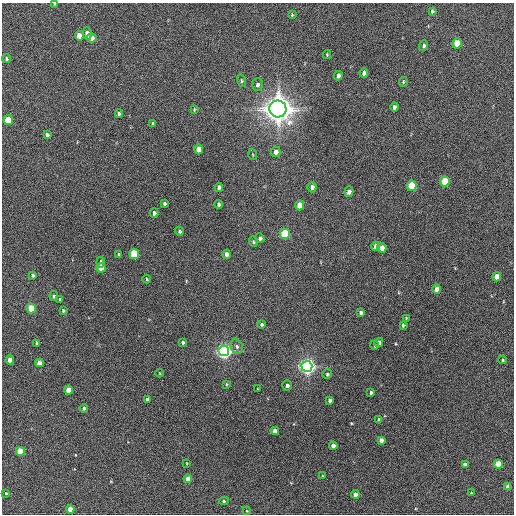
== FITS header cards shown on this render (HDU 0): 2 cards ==
NAXIS1  =                  512 / Axis length
NAXIS2  =                  512 / Axis length

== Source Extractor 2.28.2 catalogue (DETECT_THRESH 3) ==
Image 512 x 512 px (HDU 0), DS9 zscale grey, 1 PNG px = 1 image px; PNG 516 x 516 px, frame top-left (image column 1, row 512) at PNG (2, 3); each listed source drawn as its Kron ellipse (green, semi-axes under 4 px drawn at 4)
Background 219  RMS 14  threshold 42.9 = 3 sigma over >= 5 px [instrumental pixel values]
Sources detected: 94; all 94 listed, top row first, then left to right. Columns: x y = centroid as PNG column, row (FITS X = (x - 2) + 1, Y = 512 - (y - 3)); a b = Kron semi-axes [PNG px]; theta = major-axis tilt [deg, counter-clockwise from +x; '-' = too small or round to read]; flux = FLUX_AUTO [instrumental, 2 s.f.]
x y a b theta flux
55 4 4 3 - 1.2e+03
432 11 4 3 - 1.7e+03
292 15 4 4 - 1.0e+03
87 33 6 4 -82 6.6e+03
79 36 5 4 - 9.7e+03
92 38 5 4 - 5.3e+03
457 43 5 4 - 2.8e+04
424 46 5 4 - 1.8e+03
327 55 4 4 - 9.5e+02
6 58 4 4 - 1.7e+03
364 73 5 4 - 3.0e+03
338 76 5 4 - 4.0e+03
242 81 6 4 -76 1.5e+03
403 82 5 3 - 1.1e+03
257 85 6 5 - 2.8e+03
394 107 4 3 - 2.8e+03
194 109 4 3 - 1.0e+03
278 109 8 8 - 1.5e+06
119 114 4 3 - 1.5e+03
8 120 5 4 - 2.9e+04
153 124 4 3 - 2.2e+03
47 135 4 4 - 3.0e+03
198 149 5 4 - 1.1e+04
276 152 5 4 - 5.8e+03
253 155 5 3 - 9.3e+02
445 181 5 5 - 4.0e+04
412 186 5 5 - 5.6e+04
219 187 4 4 - 3.6e+03
312 187 5 4 - 3.7e+03
349 192 5 4 - 4.4e+03
164 204 3 3 - 1.7e+03
219 204 4 3 - 2.0e+03
300 205 5 4 - 1.4e+04
154 213 5 4 - 2.8e+03
179 231 4 3 - 1.5e+03
285 234 5 5 - 6.3e+04
260 238 5 4 - 2.6e+03
253 242 5 4 - 1.3e+03
376 246 5 4 - 6.2e+03
382 248 5 4 - 6.6e+03
119 254 3 3 - 1.1e+03
134 254 5 5 - 6.2e+04
226 254 4 4 - 4.5e+03
101 262 5 3 - 1.7e+03
101 268 5 4 - 1.7e+04
33 275 4 3 - 1.8e+03
497 277 4 4 - 1.2e+04
147 279 4 3 - 7.7e+02
437 289 5 4 - 8.1e+03
54 296 5 4 - 1.6e+03
60 300 4 3 - 1.3e+03
31 308 5 4 - 3.3e+04
63 311 4 3 - 1.3e+03
361 312 4 4 - 2.3e+03
406 318 3 2 - 9.0e+02
261 324 4 4 - 1.5e+03
403 325 4 3 - 1.4e+03
183 342 4 3 - 1.5e+03
37 343 4 3 - 2.5e+03
379 343 5 4 - 3.9e+03
374 345 4 3 - 1.6e+03
237 347 7 6 - 2.7e+03
224 351 5 5 - 4.7e+05
10 360 4 4 - 1.0e+04
502 360 4 3 - 1.1e+03
39 363 4 4 - 6.3e+03
307 366 5 5 - 5.3e+05
160 373 4 3 - 6.5e+02
327 374 5 5 - 1.5e+03
226 384 4 2 - 8.2e+02
287 386 5 5 - 2.9e+03
258 389 3 2 - 6.9e+02
68 390 4 4 - 1.2e+04
371 393 3 3 - 1.7e+03
147 399 4 3 - 2.3e+03
330 400 4 3 - 2.9e+03
84 408 4 3 - 1.8e+03
379 420 4 4 - 1.8e+03
275 431 4 4 - 6.7e+03
381 440 4 4 - 4.4e+03
333 446 4 4 - 5.6e+03
20 451 4 4 - 2.5e+04
187 463 3 2 - 6.3e+02
498 464 4 4 - 3.1e+04
465 465 4 4 - 4.5e+03
323 476 4 3 - 7.4e+02
188 479 4 4 - 1.0e+04
508 487 4 4 - 7.5e+03
6 493 3 3 - 1.1e+03
471 493 4 3 - 9.2e+02
355 494 4 4 - 5.5e+03
224 501 5 4 - 1.4e+03
70 509 4 4 - 1.2e+04
247 511 4 3 - 8.4e+02
At the frame edge (FLAGS 8, measured only in part): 1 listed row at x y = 55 4